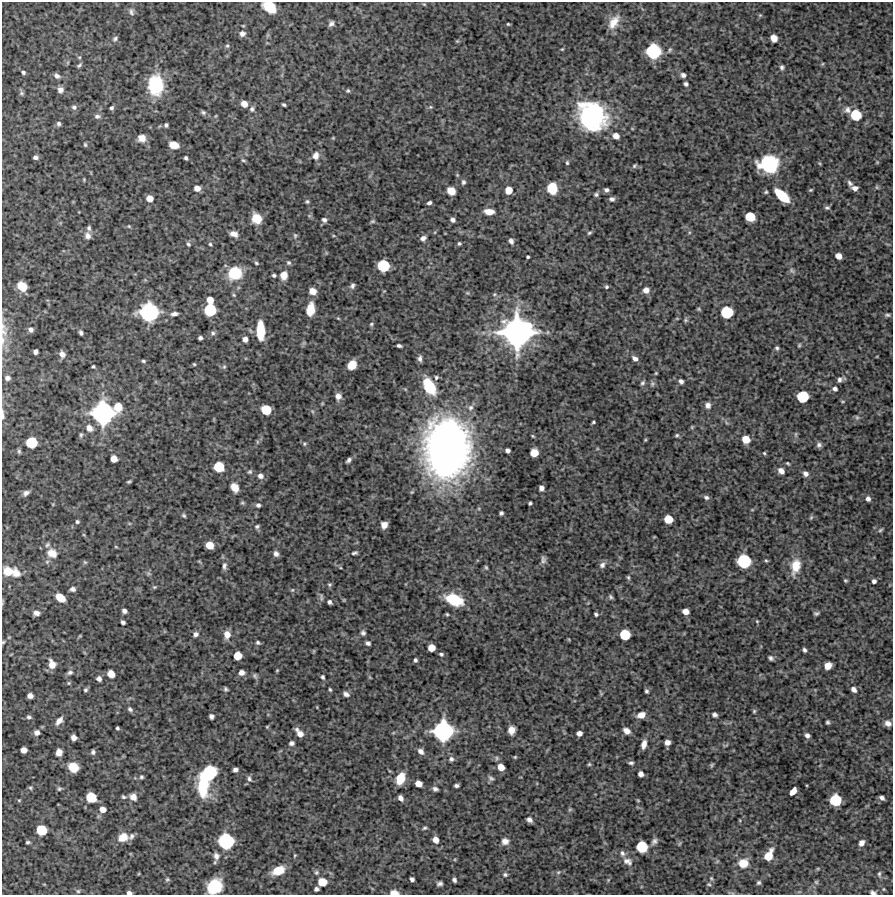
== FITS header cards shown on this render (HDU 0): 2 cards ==
NAXIS1  =                  891 /Length X axis
NAXIS2  =                  893 /Length Y axis

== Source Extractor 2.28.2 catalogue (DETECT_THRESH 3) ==
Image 891 x 893 px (HDU 0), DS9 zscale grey, 1 PNG px = 1 image px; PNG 895 x 897 px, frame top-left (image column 1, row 893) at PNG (2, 2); no overlay
Background 4340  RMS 200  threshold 602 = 3 sigma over >= 5 px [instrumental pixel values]
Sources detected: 363; all 363 listed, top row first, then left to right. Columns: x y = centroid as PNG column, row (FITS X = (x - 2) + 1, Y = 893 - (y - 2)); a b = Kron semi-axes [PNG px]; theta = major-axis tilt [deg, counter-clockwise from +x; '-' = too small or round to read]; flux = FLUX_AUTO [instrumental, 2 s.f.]
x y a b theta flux
424 4 5 4 - 1.3e+04
269 7 11 8 -36 4.0e+05
131 12 11 7 -76 4.7e+04
760 15 5 5 - 1.8e+04
614 22 20 11 59 1.9e+05
331 23 6 5 - 4.0e+04
508 24 3 3 - 1.3e+04
242 33 7 7 - 5.3e+04
774 38 6 5 - 1.1e+05
115 39 8 6 44 3.3e+04
457 41 5 4 - 1.3e+04
227 46 5 5 - 2.0e+04
562 49 4 4 - 1.4e+04
670 50 7 4 69 2.0e+04
653 51 10 10 - 1.0e+06
822 64 5 3 - 1.3e+04
79 65 8 4 46 2.4e+04
782 67 6 5 - 3.3e+04
23 72 4 3 - 2.7e+04
683 75 7 6 - 4.5e+04
57 76 7 5 -23 4.7e+04
686 84 5 4 - 3.1e+04
156 85 18 13 90 8.7e+05
60 90 7 7 - 6.4e+04
348 91 6 5 - 2.1e+04
21 93 7 5 0 2.2e+04
244 104 6 6 - 1.0e+05
284 105 4 3 - 2.2e+04
74 107 7 6 - 3.6e+04
430 107 6 5 - 1.9e+04
111 108 4 4 - 2.8e+04
252 109 8 6 88 3.8e+04
847 110 10 9 - 7.0e+04
203 112 6 5 - 2.8e+04
856 115 8 7 - 4.5e+05
97 116 8 6 -1 4.1e+04
592 116 25 22 -49 2.2e+06
59 124 6 5 - 3.1e+04
166 125 4 4 - 2.8e+04
616 136 6 5 - 9.9e+04
142 138 7 7 - 1.1e+05
333 138 4 3 - 1.2e+04
85 144 5 4 - 1.9e+04
174 145 8 6 -17 1.8e+05
316 156 11 8 80 8.7e+04
35 157 5 4 - 3.9e+04
186 158 4 3 - 2.5e+04
243 160 6 4 -19 1.7e+04
567 163 6 4 -89 1.9e+04
769 164 14 13 - 1.0e+06
634 166 6 4 45 2.1e+04
759 166 8 7 - 7.8e+04
84 180 6 3 -90 1.3e+04
463 182 6 5 - 3.0e+04
850 183 7 5 -49 3.6e+04
197 188 6 5 - 8.9e+04
552 188 9 8 - 3.1e+05
855 188 6 5 - 6.2e+04
509 190 6 6 - 1.7e+05
606 190 5 4 - 3.4e+04
811 190 5 3 - 1.5e+04
451 191 7 6 - 1.4e+05
766 192 4 4 - 1.8e+04
596 195 6 5 - 2.6e+04
782 196 13 6 -43 5.0e+05
149 198 6 5 - 1.2e+05
612 199 6 5 - 3.9e+04
307 201 4 4 - 2.0e+04
429 203 5 4 - 3.7e+04
827 208 6 4 0 2.4e+04
489 212 10 6 -5 1.4e+05
750 217 7 6 - 3.5e+05
256 218 8 7 - 2.4e+05
324 220 5 4 - 3.7e+04
453 220 5 5 - 4.5e+04
372 221 6 5 - 2.1e+04
129 226 5 4 - 1.4e+04
89 228 6 5 - 3.0e+04
589 233 6 4 17 2.0e+04
234 234 7 5 -21 8.1e+04
295 235 7 5 -89 2.4e+04
87 236 8 7 - 6.1e+04
423 238 7 6 - 5.4e+04
511 241 7 5 -71 3.9e+04
459 243 5 5 - 2.1e+04
188 244 5 4 - 2.4e+04
210 244 4 4 - 1.7e+04
839 256 5 5 - 1.1e+05
528 257 3 3 - 1.8e+04
256 263 5 4 - 1.8e+04
289 263 6 5 - 2.6e+04
383 266 8 8 - 5.9e+05
792 270 9 5 -52 3.3e+04
235 273 13 11 26 4.8e+05
274 275 4 3 - 2.4e+04
284 275 9 7 80 1.3e+05
22 286 9 7 -45 1.8e+05
352 286 6 5 - 3.6e+04
607 287 4 4 - 2.1e+04
646 290 6 6 - 9.1e+04
313 291 7 6 - 1.1e+05
210 300 6 5 - 1.4e+05
310 309 11 6 83 2.8e+05
699 309 5 4 - 1.7e+04
210 310 8 8 - 6.6e+05
149 312 12 12 - 1.6e+06
727 312 8 8 - 6.1e+05
174 314 7 4 6 4.5e+04
887 315 7 5 0 2.7e+04
338 318 5 3 - 1.2e+04
685 320 6 5 - 2.2e+04
371 324 5 4 - 1.8e+04
31 329 6 5 - 4.5e+04
260 330 17 7 -88 4.1e+05
4 332 13 10 -65 1.0e+05
517 332 23 22 - 4.4e+06
81 333 5 3 - 3.0e+04
213 333 6 5 - 2.9e+04
200 338 4 4 - 3.4e+04
245 339 5 4 - 6.7e+04
3 340 12 6 87 6.6e+04
799 345 5 4 - 1.7e+04
399 346 5 3 - 3.1e+04
777 348 5 4 - 2.6e+04
36 352 5 4 - 4.2e+04
62 354 7 6 - 6.1e+04
420 358 7 5 89 3.9e+04
635 358 7 5 -38 5.3e+04
143 361 5 3 - 2.0e+04
194 364 3 2 - 1.3e+04
352 365 8 6 50 2.0e+05
93 366 3 3 - 1.7e+04
224 367 6 5 - 2.1e+04
656 373 4 4 - 1.3e+04
436 377 7 6 - 2.7e+04
7 378 6 5 - 4.7e+04
840 380 7 6 - 4.1e+04
681 381 5 4 - 4.5e+04
642 383 6 4 40 2.5e+04
652 384 7 6 - 2.8e+04
429 386 15 8 -61 5.3e+05
835 389 7 6 - 3.8e+04
338 396 6 6 - 8.0e+04
803 397 8 8 - 5.7e+05
843 401 6 3 -8 1.4e+04
708 405 7 7 - 6.3e+04
118 407 8 7 - 2.3e+05
471 407 9 7 44 5.0e+04
266 410 7 6 - 3.7e+05
103 413 15 15 - 2.4e+06
3 415 15 4 -87 4.8e+04
857 417 7 5 -68 2.4e+04
593 422 3 3 - 1.8e+04
692 427 6 4 47 1.5e+04
89 428 7 6 - 8.8e+04
796 434 8 4 -82 2.3e+04
81 435 7 5 -82 2.3e+04
677 435 6 4 15 2.2e+04
533 436 4 3 - 1.4e+04
746 439 7 6 - 2.0e+05
645 440 5 4 - 1.4e+04
31 442 8 7 - 4.9e+05
257 442 6 4 73 2.1e+04
304 444 6 4 0 1.9e+04
819 445 7 6 - 4.0e+04
447 448 44 33 -90 9.4e+06
507 450 4 4 - 4.4e+04
19 451 6 4 -74 2.2e+04
534 453 6 6 - 2.1e+05
764 453 5 4 - 1.7e+04
114 459 6 5 - 1.3e+05
349 460 6 4 42 3.7e+04
788 463 4 3 - 1.6e+04
219 467 7 7 - 4.3e+05
781 471 7 6 - 7.8e+04
250 472 6 5 - 2.4e+04
805 474 6 5 - 5.8e+04
260 476 7 6 - 5.7e+04
129 481 4 3 - 1.9e+04
235 487 8 6 -62 1.5e+05
541 488 5 5 - 5.9e+04
26 493 8 5 31 4.9e+04
706 497 7 5 -24 3.6e+04
868 499 6 5 - 5.3e+04
242 503 6 5 - 1.8e+04
530 503 4 3 - 2.2e+04
258 505 5 4 - 3.2e+04
501 513 4 4 - 2.9e+04
184 516 5 4 - 2.1e+04
811 517 6 5 - 1.9e+04
668 519 6 6 - 2.5e+05
77 522 4 4 - 2.2e+04
384 525 6 6 - 8.0e+04
257 526 6 5 - 2.7e+04
880 530 7 4 28 2.1e+04
654 537 4 3 - 9.4e+03
47 545 7 6 - 2.9e+04
209 545 6 6 - 2.0e+05
116 547 5 3 - 1.2e+04
52 553 13 10 -25 1.6e+05
355 553 7 4 17 2.7e+04
276 554 6 5 - 5.3e+04
543 560 10 6 90 4.4e+04
766 560 5 4 - 1.6e+04
199 561 6 3 -20 1.3e+04
744 561 9 9 - 8.4e+05
85 562 6 5 - 1.8e+04
602 565 8 7 - 5.0e+04
224 566 10 5 84 4.5e+04
795 566 20 11 77 2.3e+05
486 567 5 3 - 1.8e+04
8 571 10 9 - 1.9e+05
16 573 10 8 -71 1.2e+05
628 577 6 4 -88 2.0e+04
845 581 4 3 - 1.7e+04
874 581 5 5 - 3.6e+04
329 585 6 5 - 2.2e+04
154 587 5 4 - 1.7e+04
73 589 6 5 - 4.0e+04
292 590 5 5 - 1.8e+04
321 597 11 5 -88 3.2e+04
611 597 6 5 - 2.5e+04
60 598 8 6 -38 2.2e+05
454 600 15 9 -21 6.2e+05
329 602 4 4 - 3.6e+04
124 611 5 4 - 4.9e+04
685 611 6 5 - 1.0e+05
36 613 7 5 -7 6.0e+04
816 613 5 4 - 2.6e+04
447 614 4 3 - 1.6e+04
596 614 4 3 - 2.6e+04
757 621 4 4 - 1.2e+04
123 622 4 4 - 3.3e+04
363 633 6 6 - 3.4e+04
196 634 7 6 - 4.6e+04
227 635 9 8 - 1.1e+05
625 635 7 7 - 4.2e+05
3 642 4 3 - 1.5e+04
258 642 5 5 - 2.5e+04
368 643 5 4 - 3.6e+04
431 648 6 5 - 1.5e+05
804 650 4 3 - 3.1e+04
314 651 6 3 71 1.3e+04
441 654 6 4 -18 2.4e+04
238 656 6 6 - 2.1e+05
771 658 5 4 - 3.2e+04
415 660 4 3 - 2.7e+04
52 664 9 7 -76 1.2e+05
828 666 6 5 - 1.4e+05
277 670 4 3 - 1.2e+04
241 672 6 5 - 6.7e+04
70 673 8 5 15 3.3e+04
111 674 6 5 - 1.6e+05
255 676 8 5 -56 2.8e+04
323 677 5 4 - 2.4e+04
99 679 4 4 - 5.7e+04
69 683 5 4 - 1.6e+04
226 689 5 4 - 2.5e+04
330 689 4 3 - 1.8e+04
854 689 7 5 -48 5.2e+04
85 690 4 4 - 2.5e+04
646 691 4 3 - 2.3e+04
346 694 7 5 -21 4.7e+04
30 696 5 5 - 7.7e+04
130 709 6 5 - 3.1e+04
754 711 5 4 - 1.8e+04
641 715 8 6 17 1.1e+05
715 715 6 5 - 3.7e+04
211 716 5 4 - 3.8e+04
29 717 5 5 - 3.0e+04
59 721 9 5 49 7.7e+04
827 722 4 3 - 2.3e+04
888 723 7 6 - 6.6e+04
267 727 4 3 - 1.3e+04
117 728 4 3 - 2.2e+04
511 730 7 6 - 1.2e+05
443 731 13 13 - 1.9e+06
627 731 7 5 -35 8.1e+04
37 733 6 6 - 5.8e+04
299 733 9 5 -52 1.1e+05
579 733 5 4 - 6.8e+04
807 735 5 5 - 4.5e+04
74 738 5 5 - 7.5e+04
667 742 5 5 - 7.0e+04
292 743 5 5 - 3.6e+04
644 744 9 5 75 8.2e+04
24 750 5 5 - 8.8e+04
421 751 8 6 -41 5.9e+04
59 752 6 5 - 9.5e+04
93 752 5 4 - 2.9e+04
515 757 4 4 - 1.4e+04
497 758 7 5 75 2.4e+04
451 759 7 7 - 4.2e+04
631 763 6 4 5 2.7e+04
589 764 5 4 - 1.8e+04
712 765 7 4 67 1.7e+04
73 767 8 7 - 2.5e+05
501 767 6 5 - 1.3e+05
235 770 5 4 - 4.5e+04
210 772 11 9 38 8.7e+05
641 774 5 4 - 6.5e+04
141 777 5 4 - 2.1e+04
400 778 12 8 66 2.4e+05
491 778 9 6 -42 3.4e+04
249 779 8 6 -69 3.5e+04
418 784 6 5 - 1.2e+05
203 785 28 12 -88 5.3e+05
456 786 5 3 - 3.1e+04
30 788 6 5 - 2.0e+04
59 789 6 5 - 2.2e+04
435 789 6 5 - 3.7e+04
793 791 7 4 54 1.1e+05
91 797 7 7 - 4.2e+05
123 797 6 5 - 2.2e+04
133 797 7 6 - 8.4e+04
400 798 6 4 -58 5.6e+04
882 798 5 4 - 4.3e+04
19 800 5 4 - 1.4e+04
638 800 5 3 - 1.2e+04
836 800 8 8 - 5.4e+05
103 809 6 6 - 8.6e+04
570 809 6 4 1 1.6e+04
529 820 5 4 - 5.0e+04
424 828 5 4 - 2.0e+04
41 830 7 7 - 4.2e+05
132 836 9 6 57 4.5e+04
123 837 11 9 27 1.7e+05
435 840 6 5 - 1.1e+05
226 841 10 10 - 1.1e+06
505 841 8 7 - 7.6e+04
654 841 8 6 55 4.6e+04
28 842 4 3 - 2.0e+04
861 843 6 5 - 6.6e+04
680 844 8 3 71 1.6e+04
642 847 8 7 - 5.3e+05
622 853 9 6 -70 4.2e+04
216 856 8 7 - 5.2e+04
769 856 9 6 64 2.5e+05
628 861 14 9 -25 9.4e+04
215 862 5 3 - 1.3e+04
743 863 9 8 - 2.0e+05
278 870 11 7 22 2.7e+05
316 872 6 6 - 2.5e+04
558 872 6 5 - 2.1e+04
879 874 8 5 89 3.1e+04
505 875 7 6 - 2.7e+04
711 878 5 5 - 1.6e+04
167 879 5 5 - 2.0e+04
412 879 4 4 - 4.0e+04
454 880 5 4 - 3.5e+04
608 880 5 4 - 1.6e+04
322 882 7 6 - 2.6e+05
816 882 6 4 -45 1.7e+04
440 883 5 4 - 3.5e+04
759 883 5 4 - 2.2e+04
709 884 6 4 -21 1.9e+04
215 886 12 11 - 5.2e+05
316 889 5 4 - 3.4e+04
884 889 5 3 - 1.4e+04
78 891 5 5 - 2.0e+04
873 892 8 5 -18 3.6e+04
129 893 5 3 - 4.6e+04
394 893 9 5 -6 1.0e+05
At the frame edge (FLAGS 8, measured only in part): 9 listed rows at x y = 269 7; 4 332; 3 340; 3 415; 3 642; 215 886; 873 892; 129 893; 394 893

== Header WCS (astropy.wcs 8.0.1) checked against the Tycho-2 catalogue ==
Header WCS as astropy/WCSLIB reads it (CRVAL/CRPIX/CD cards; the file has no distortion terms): RA---TAN/DEC--TAN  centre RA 02:33:23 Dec +09:36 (38.34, +9.60 deg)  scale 1.01 arcsec/px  FOV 15.0' x 15.0'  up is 0 deg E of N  parity normal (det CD < 0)
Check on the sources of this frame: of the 60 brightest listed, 4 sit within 1.5 arcsec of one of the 7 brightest Tycho-2 stars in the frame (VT <= 12.49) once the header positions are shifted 0.23 arcsec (0.21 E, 0.09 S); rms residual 0.17 arcsec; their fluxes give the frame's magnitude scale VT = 27.47 - 2.5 log10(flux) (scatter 0.15 mag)
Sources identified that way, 4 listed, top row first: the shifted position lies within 1.5 arcsec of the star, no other Tycho-2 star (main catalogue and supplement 1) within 3.0 arcsec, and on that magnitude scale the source's flux lands within +1.5 / -3 mag of the star's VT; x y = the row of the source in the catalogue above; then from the Tycho-2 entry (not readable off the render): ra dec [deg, ICRS J2000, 3 dp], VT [Tycho-2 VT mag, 2 dp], TYC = Tycho-2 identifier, HIP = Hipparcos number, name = IAU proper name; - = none
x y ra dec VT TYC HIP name
149 312 38.429 +9.640 12.10 639-957-1 - -
517 332 38.325 +9.634 10.73 639-81-1 - -
103 413 38.443 +9.612 11.35 639-75-1 - -
443 731 38.346 +9.523 12.49 639-64-1 - -